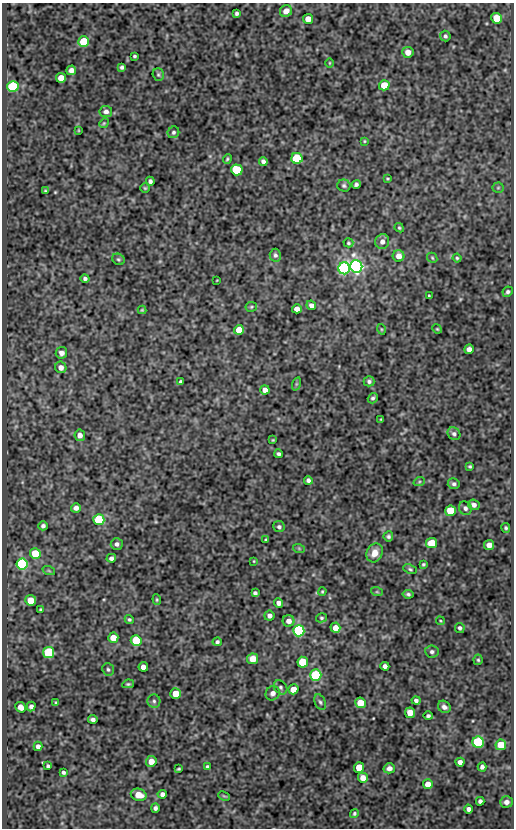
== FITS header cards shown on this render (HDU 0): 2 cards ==
NAXIS1  =                  512
NAXIS2  =                  826

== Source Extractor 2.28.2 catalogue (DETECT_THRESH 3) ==
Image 512 x 826 px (HDU 0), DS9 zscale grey, 1 PNG px = 1 image px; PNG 516 x 830 px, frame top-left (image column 1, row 826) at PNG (2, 3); each listed source drawn as its Kron ellipse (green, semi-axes under 4 px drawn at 4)
Background 124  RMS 0.59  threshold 1.77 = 3 sigma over >= 5 px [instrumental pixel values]
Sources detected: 157; all 157 listed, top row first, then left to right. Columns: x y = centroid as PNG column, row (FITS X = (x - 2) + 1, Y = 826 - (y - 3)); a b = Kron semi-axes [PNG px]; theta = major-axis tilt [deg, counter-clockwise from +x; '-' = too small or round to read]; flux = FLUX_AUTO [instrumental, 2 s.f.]
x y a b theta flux
286 11 6 5 - 310
237 13 4 4 - 77
497 18 5 5 - 980
308 19 5 5 - 390
445 36 5 5 - 86
84 42 5 5 - 1500
408 52 5 5 - 270
134 56 4 3 - 54
329 63 4 3 - 33
122 67 4 4 - 80
71 70 5 4 - 210
158 75 6 5 - 70
61 78 5 5 - 440
384 85 5 5 - 800
13 86 5 5 - 3400
106 111 6 5 - 150
104 123 5 4 - 45
78 130 3 2 - 26
173 132 6 5 - 81
364 141 4 3 - 38
297 158 5 5 - 2400
227 159 5 3 - 54
263 161 4 4 - 120
237 170 6 5 - 2000
388 179 4 3 - 43
150 181 4 4 - 100
356 184 4 4 - 87
344 186 6 6 - 85
145 188 4 4 - 49
498 188 5 5 - 58
45 191 4 3 - 50
399 228 5 4 - 54
382 242 7 7 - 220
348 243 5 4 - 52
275 255 6 5 - 100
399 256 6 5 - 260
432 258 6 4 -47 54
457 258 4 4 - 55
118 259 6 5 - 67
356 266 6 6 - 16000
344 268 6 6 - 9500
85 279 4 4 - 110
217 280 3 2 - 23
508 292 5 4 - 94
429 296 3 2 - 40
311 305 5 4 - 180
251 307 6 5 - 54
297 309 5 4 - 300
142 310 4 4 - 43
381 329 5 3 - 36
437 329 5 4 - 45
239 330 5 5 - 600
469 349 5 4 - 180
61 353 6 5 - 200
61 367 6 5 - 240
369 381 5 5 - 100
180 382 3 3 - 74
296 384 7 4 71 51
265 390 4 4 - 250
373 398 5 4 - 76
381 419 4 3 - 32
454 434 7 6 - 100
80 435 6 5 - 220
273 440 3 2 - 37
279 454 4 3 - 89
470 466 3 3 - 52
308 480 4 4 - 100
419 482 6 3 19 51
454 484 6 5 - 100
474 505 6 5 - 160
76 508 5 4 - 180
465 508 7 6 - 110
450 511 5 5 - 1300
99 520 5 5 - 2900
43 526 5 4 - 110
279 527 6 5 - 94
506 528 5 4 - 67
388 536 5 4 - 84
266 540 3 3 - 55
431 543 5 5 - 840
117 544 6 5 - 130
489 545 5 5 - 340
299 549 6 4 -20 44
35 553 5 5 - 1100
375 553 10 8 63 420
111 558 5 4 - 120
254 561 3 2 - 30
22 564 5 5 - 6300
423 564 3 3 - 57
410 569 7 4 -23 68
49 571 6 4 -19 51
322 591 4 3 - 44
377 592 6 4 -18 48
255 593 4 4 - 95
408 594 5 4 - 90
31 600 5 5 - 650
157 600 5 3 - 50
279 603 4 4 - 200
41 609 3 3 - 47
269 616 5 5 - 150
321 618 6 4 13 61
129 619 5 4 - 58
289 621 6 5 - 240
440 621 4 3 - 34
335 628 5 5 - 370
460 628 5 4 - 93
299 631 5 5 - 7800
113 638 5 5 - 680
136 640 5 5 - 2400
217 642 4 4 - 82
49 652 5 5 - 3800
432 652 6 6 - 100
253 659 5 5 - 520
478 660 5 4 - 55
303 662 5 5 - 1700
385 666 4 4 - 150
143 667 4 4 - 250
108 669 6 5 - 86
316 675 5 5 - 4000
128 684 6 4 9 61
280 687 8 6 -47 110
293 689 5 5 - 390
273 693 7 6 - 190
175 694 5 5 - 830
416 700 4 4 - 100
154 701 6 6 - 93
320 702 8 5 -66 91
56 703 3 3 - 48
360 703 5 5 - 760
31 706 5 4 - 120
21 707 6 4 -41 270
444 707 7 5 -41 150
410 713 5 5 - 470
428 716 5 3 - 81
93 719 4 4 - 130
478 742 6 5 - 5200
501 745 5 5 - 870
38 746 5 4 - 180
151 761 5 5 - 370
460 762 4 4 - 170
48 766 4 3 - 71
207 767 4 3 - 83
359 767 5 5 - 990
482 767 4 4 - 120
389 768 5 5 - 200
178 769 4 3 - 52
63 772 4 3 - 81
363 778 5 5 - 340
428 784 5 5 - 420
162 794 5 4 - 130
139 795 8 6 -14 480
224 796 6 4 -23 49
480 801 4 4 - 110
506 802 6 5 - 190
155 808 4 4 - 110
468 809 4 4 - 150
354 814 5 4 - 61